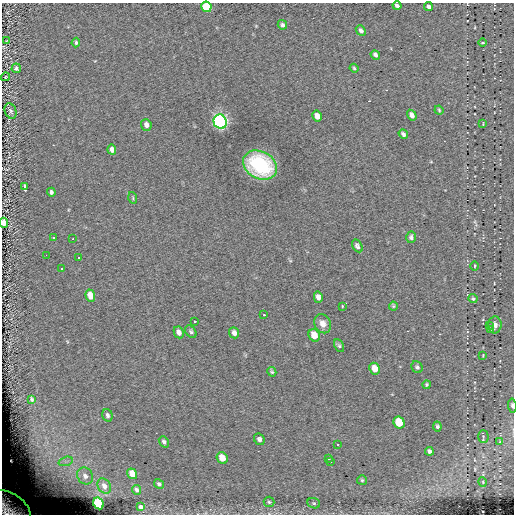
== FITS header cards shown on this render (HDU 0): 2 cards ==
NAXIS1  =                  512
NAXIS2  =                  512

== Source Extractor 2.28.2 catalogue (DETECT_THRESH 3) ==
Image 512 x 512 px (HDU 0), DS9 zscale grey, 1 PNG px = 1 image px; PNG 516 x 516 px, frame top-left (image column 1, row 512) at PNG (2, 3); each listed source drawn as its Kron ellipse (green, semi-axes under 4 px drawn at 4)
Background 0.242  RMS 5.1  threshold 15.4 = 3 sigma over >= 5 px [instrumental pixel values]
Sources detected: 82; all 82 listed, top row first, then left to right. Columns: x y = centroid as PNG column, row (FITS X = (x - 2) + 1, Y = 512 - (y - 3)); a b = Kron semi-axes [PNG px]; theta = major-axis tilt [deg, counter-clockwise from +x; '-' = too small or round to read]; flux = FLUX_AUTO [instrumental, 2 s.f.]
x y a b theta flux
397 6 4 3 - 1000
206 7 5 5 - 16000
428 7 4 3 - 1100
282 25 5 4 - 760
361 30 6 4 -48 1200
7 40 3 2 - 200
76 43 5 4 - 700
483 43 4 2 - 340
375 55 5 3 - 1000
16 68 5 4 - 930
354 68 4 3 - 420
6 77 4 3 - 340
439 110 5 3 - 360
11 111 8 5 -69 770
412 115 6 4 -57 1400
317 116 6 4 -60 2200
220 122 7 6 - 100000
483 124 3 2 - 220
146 125 6 5 - 1500
403 134 5 4 - 930
112 150 5 4 - 1400
260 165 18 13 -29 28000
25 186 3 3 - 2100
51 192 4 3 - 810
133 198 6 3 -73 360
4 223 5 4 - 2500
53 237 3 3 - 13000
411 237 6 4 -86 810
73 239 3 2 - 13000
357 246 7 4 -58 920
46 255 2 2 - 13000
79 258 3 3 - 13000
475 266 5 3 - 350
62 269 3 3 - 13000
90 296 6 4 -71 4800
318 297 6 4 -75 1100
473 299 4 3 - 370
342 306 3 2 - 300
393 306 4 4 - 370
264 315 3 2 - 610
194 321 3 3 - 720
323 324 10 8 -63 2200
495 325 8 6 88 2000
489 326 4 3 - 620
490 329 3 3 - 500
179 332 6 5 - 1500
191 332 7 5 -52 670
234 333 5 5 - 1300
314 335 6 5 - 3600
339 346 7 4 -63 600
483 355 3 2 - 220
417 367 6 5 - 800
375 369 6 5 - 3500
272 372 5 4 - 480
427 385 4 4 - 450
32 399 4 3 - 570
512 405 7 4 -84 910
107 415 6 5 - 940
399 423 6 5 - 11000
437 426 5 4 - 680
483 436 6 5 - 470
259 439 6 5 - 960
500 441 4 3 - 230
164 442 6 4 -51 840
337 444 2 2 - 230
429 451 4 4 - 870
222 458 6 5 - 4600
328 459 3 3 - 380
66 461 7 4 18 1000
330 462 3 2 - 590
132 474 5 4 - 4200
85 476 9 7 -57 1900
362 480 5 5 - 510
483 482 5 3 - 250
159 484 5 4 - 730
104 486 8 6 -58 2000
136 490 5 4 - 880
269 502 5 5 - 550
98 503 6 5 - 27000
314 503 6 5 - 550
140 507 4 3 - 790
9 508 23 14 -34 11000
At the frame edge (FLAGS 8, measured only in part): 4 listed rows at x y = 206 7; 4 223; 512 405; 9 508